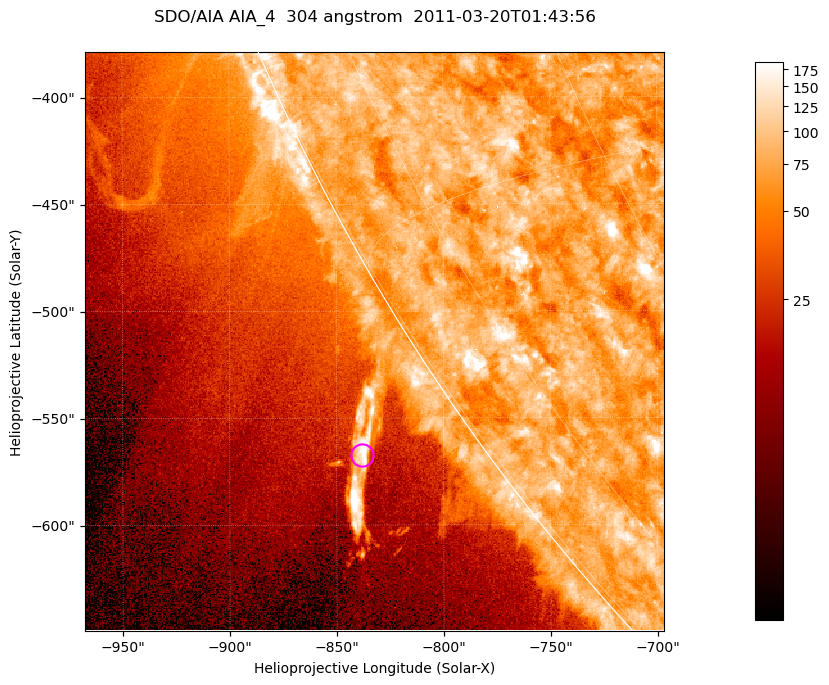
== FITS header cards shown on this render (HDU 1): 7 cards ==
TELESCOP= 'SDO/AIA '           / For AIA: SDO/AIA
INSTRUME= 'AIA_4   '           / For AIA: AIA_ATA1, AIA_ATA2, AIA_ATA3 or AIA_AT
WAVELNTH=                  304 / [angstrom] Wavelength
WAVEUNIT= 'angstrom'           / Wavelength unit: angstrom
DATE-OBS= '2011-03-20T01:43:56.123' / [ISO] Date when observation started; ISO 8
CTYPE1  = 'HPLN-TAN'           / CTYPE1; Typically HPLN
CTYPE2  = 'HPLT-TAN'           / CTYPE2; Typically HPLT

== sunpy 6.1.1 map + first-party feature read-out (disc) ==
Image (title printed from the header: SDO/AIA AIA_4  304 angstrom  2011-03-20T01:43:56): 451 x 451 px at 0.6 arcsec/px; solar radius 964 arcsec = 1606 px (partial field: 1.1% of the solar disc is inside the frame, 42% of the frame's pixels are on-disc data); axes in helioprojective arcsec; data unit not stated in the header (colour bar unlabelled)
Orientation: roll -0.132 deg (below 1 deg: not rotated)
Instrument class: DISC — disc imager (sunpy class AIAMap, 304 A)
Bright regions (active regions / flare kernels): reference = the on-disc median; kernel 5 px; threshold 5 sigma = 96.4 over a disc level ~76.3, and >= 1.15x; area >= 203 px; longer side >= 5 px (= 3 arcsec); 0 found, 0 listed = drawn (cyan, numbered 1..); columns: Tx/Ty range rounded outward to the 2 arcsec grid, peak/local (2 s.f.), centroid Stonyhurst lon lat
Off-limb structures (1.02-1.3 R_sun): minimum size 101 px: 3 found; the strongest spans PA ~120..125 deg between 1.02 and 1.08 R_sun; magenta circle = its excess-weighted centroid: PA ~125 deg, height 1.05 R_sun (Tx ~-838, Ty ~-568 arcsec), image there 5.8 x the reference